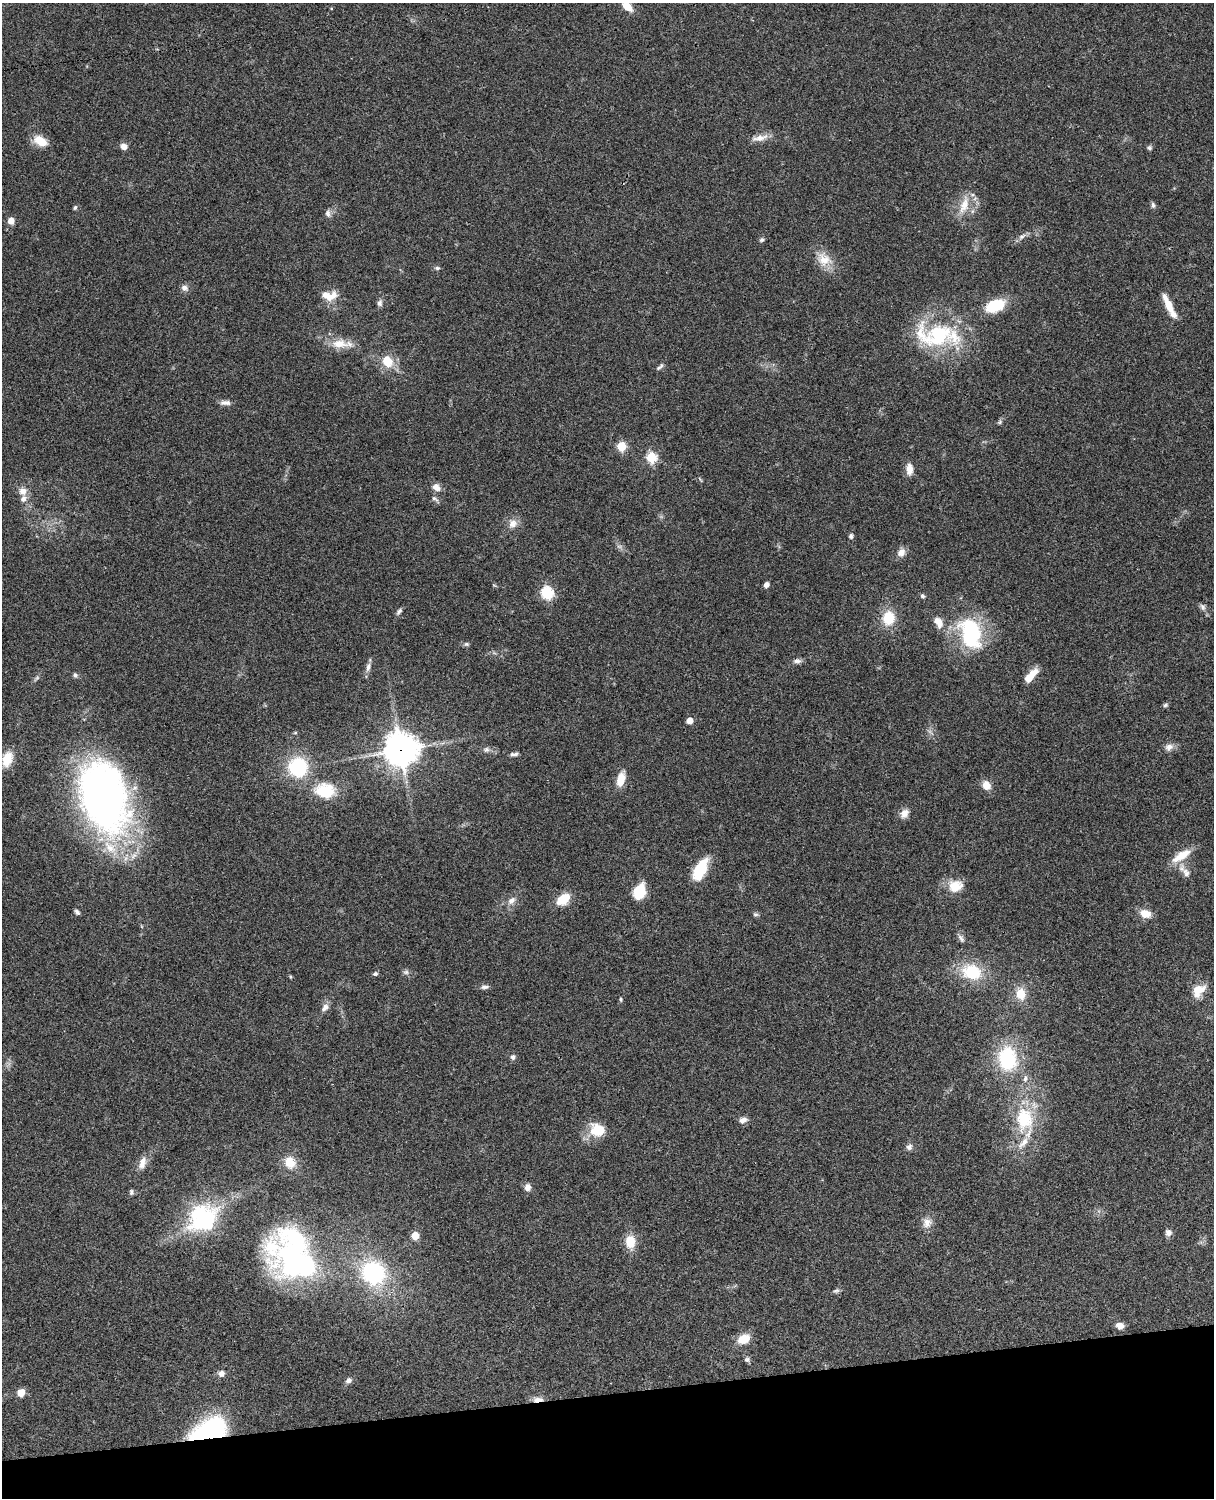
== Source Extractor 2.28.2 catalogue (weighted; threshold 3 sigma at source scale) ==
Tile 10 of 4 x 3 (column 2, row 3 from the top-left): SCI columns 1333-2544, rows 277-1772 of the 5087 x 4926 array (HDU 1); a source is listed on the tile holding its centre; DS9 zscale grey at full resolution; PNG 1216 x 1500 px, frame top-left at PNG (2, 3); no overlay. Shown black and unused: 7% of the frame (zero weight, under 3 of 4 exposures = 6% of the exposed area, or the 3 px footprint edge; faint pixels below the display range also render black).
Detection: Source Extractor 2.28.2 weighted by HDU 2 'WHT'; one run over the whole footprint, this tile lists its part. Background 0.104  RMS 0.0065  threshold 0.0293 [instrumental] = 3 sigma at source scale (4.5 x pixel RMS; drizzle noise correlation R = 1.50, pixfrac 1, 0.05/0.05 arcsec/px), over >= 5 px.
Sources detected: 115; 2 inside a brighter object's white glare — not listed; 4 inside a brighter listed object's ellipse — not listed separately; the other 109 listed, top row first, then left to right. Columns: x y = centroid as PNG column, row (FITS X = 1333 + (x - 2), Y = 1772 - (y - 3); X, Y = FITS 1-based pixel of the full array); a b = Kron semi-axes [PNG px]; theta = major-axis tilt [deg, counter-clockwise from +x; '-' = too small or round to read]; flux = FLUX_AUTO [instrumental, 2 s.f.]
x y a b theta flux
627 6 12 7 -40 8.3
760 138 25 8 12 6.1
40 141 15 9 -32 13
124 146 8 7 - 3.7
1150 148 7 6 - 1.3
964 205 29 11 72 12
1153 205 8 5 -83 1.5
75 208 6 5 - 1.1
328 213 10 7 -74 2.3
11 221 7 6 - 4.7
1022 237 10 6 37 2.7
762 240 7 5 42 1.4
824 259 23 18 -38 12
437 268 7 5 7 1.4
184 288 9 8 - 2.8
329 295 22 11 -2 9.2
380 303 9 7 88 2.1
1168 304 27 8 -65 10
995 305 22 13 21 22
937 335 64 29 -4 65
339 344 23 13 -2 11
387 361 11 9 -54 15
660 367 12 4 44 1.6
225 403 14 6 0 3
1000 422 7 5 48 1.2
621 446 5 5 - 32
651 457 5 5 - 52
909 469 15 8 -89 5
436 487 11 8 -33 4.5
23 491 11 11 - 5
435 499 12 5 -38 1.8
513 524 13 11 48 5.2
851 536 7 5 -89 1.5
901 552 10 9 - 4.5
766 585 6 5 - 2.5
547 593 6 6 - 76
922 596 6 5 - 1.3
1203 607 10 7 -65 2.2
399 611 9 5 52 1.8
888 618 12 10 85 20
938 622 15 9 -58 7.1
971 633 36 22 -76 62
466 644 7 5 -14 1.3
797 661 12 6 3 2.3
368 667 13 6 77 3
75 675 7 5 -64 1.4
1030 676 20 7 48 9.7
1165 705 7 5 34 1.2
690 721 5 5 - 8.4
295 733 5 4 - 0.85
1169 747 11 9 22 3.9
401 750 12 12 - 1000
486 750 9 7 11 2.2
514 754 11 5 1 1.9
7 759 17 11 72 13
298 767 20 19 - 42
621 779 18 9 74 8.6
986 785 9 7 -61 7.8
325 791 21 15 -8 26
104 797 71 44 -72 330
904 813 12 9 51 4.5
1181 856 29 10 32 11
700 870 25 12 63 22
1186 873 27 8 -58 5.5
955 886 18 15 14 12
639 892 14 10 67 21
563 899 17 11 37 12
511 901 11 8 44 4
77 912 7 4 -46 1.5
755 914 8 5 -6 1.2
1145 914 12 9 -17 8.1
961 938 12 6 -56 2.1
406 972 8 6 0 1.7
972 972 22 17 -14 28
375 974 7 5 11 1.3
290 977 5 4 - 0.74
484 987 11 5 6 2.1
1198 990 18 12 43 11
1021 994 13 10 -83 11
621 999 5 4 - 0.89
325 1007 11 7 51 3.4
513 1057 6 6 - 2
1007 1059 28 21 -84 44
1025 1078 10 6 78 2.7
1024 1119 35 25 89 38
743 1120 10 7 19 3.3
597 1130 19 16 -29 16
909 1147 9 8 - 2.4
290 1162 13 11 -59 11
142 1163 18 9 72 5.6
527 1187 9 8 - 3.5
131 1192 7 5 86 1.3
203 1218 41 32 37 65
927 1223 14 12 70 5.4
1168 1233 8 7 - 2.8
415 1236 5 5 - 15
630 1242 12 9 -85 14
272 1249 60 27 -87 42
304 1266 36 21 23 78
373 1273 32 30 -39 59
836 1290 10 5 10 1.5
1120 1326 7 6 - 5.4
744 1339 17 11 28 9.5
747 1360 8 6 0 1.6
221 1373 7 7 - 3.3
349 1380 8 6 28 2.4
21 1392 8 7 - 6.2
538 1399 14 6 6 4.4
209 1430 38 20 21 82
Overlapping masked pixels (flux is a lower limit): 3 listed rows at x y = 401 750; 538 1399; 209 1430
Isophote crosses this tile's border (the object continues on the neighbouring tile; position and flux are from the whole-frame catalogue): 1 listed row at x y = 627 6